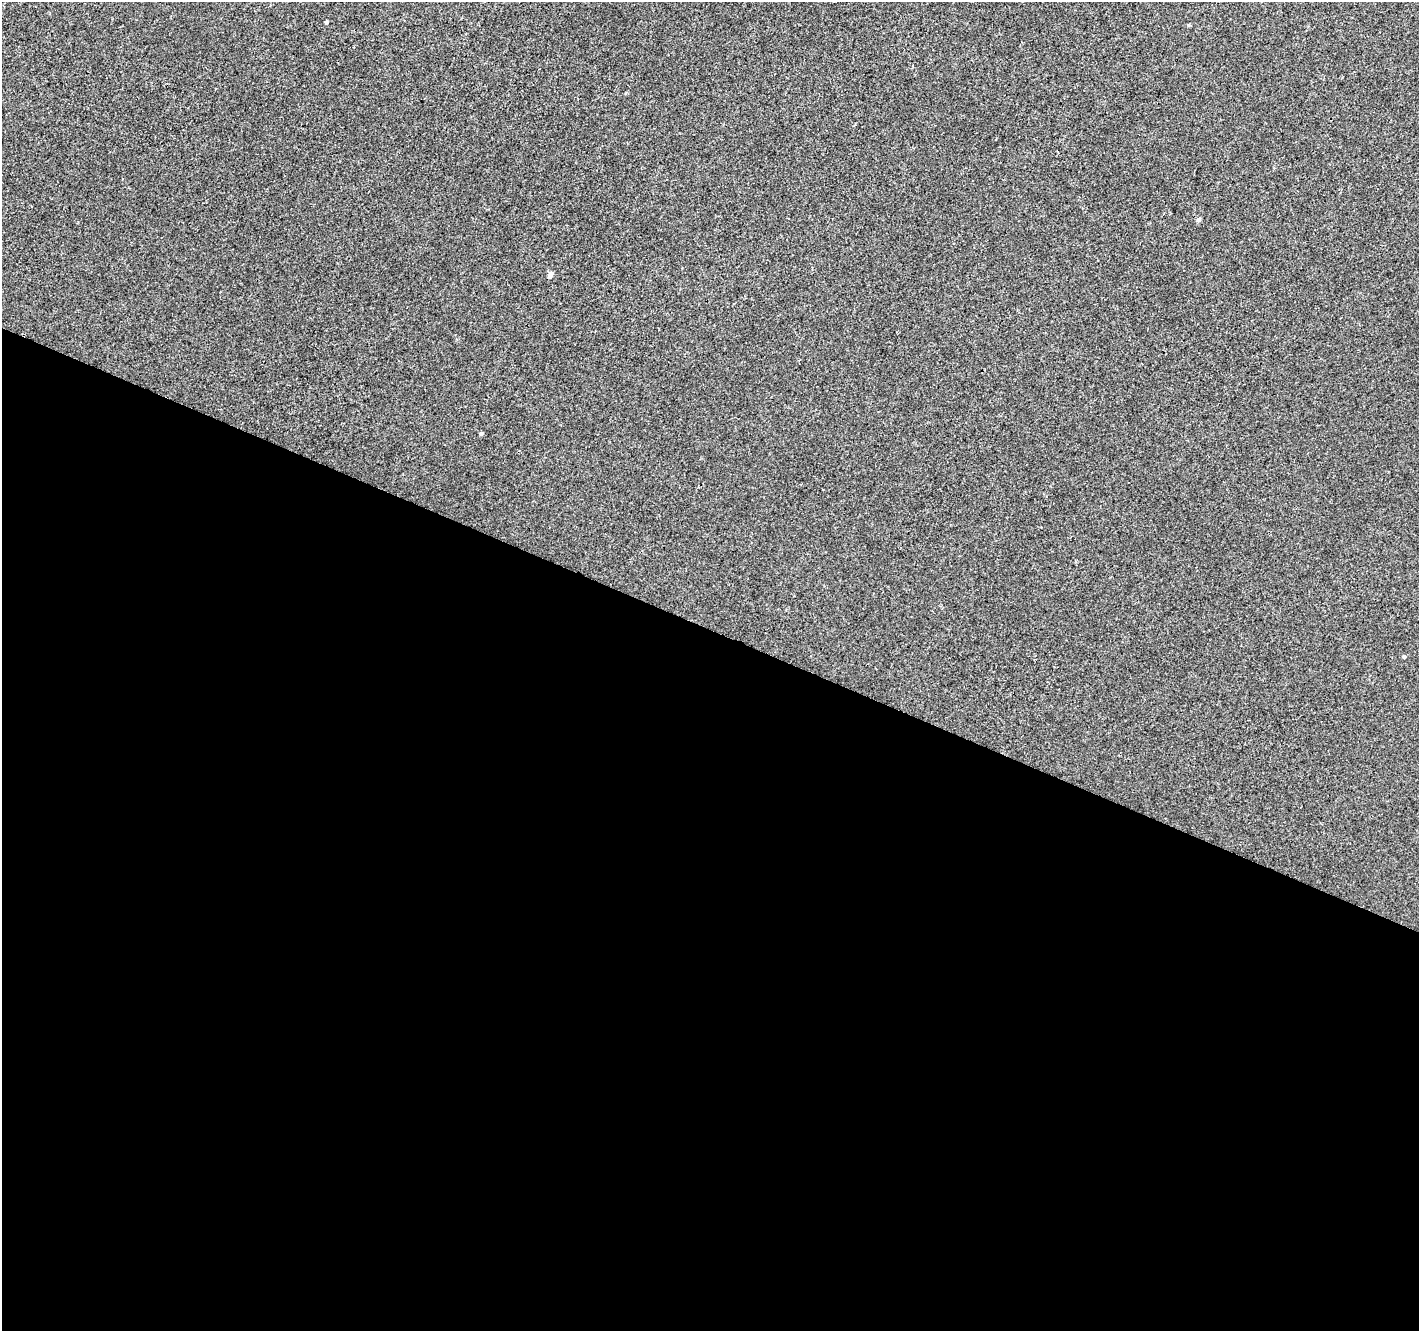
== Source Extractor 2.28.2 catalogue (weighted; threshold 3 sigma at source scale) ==
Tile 14 of 4 x 4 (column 2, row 4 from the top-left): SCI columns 1424-2840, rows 270-1598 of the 5674 x 5788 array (HDU 1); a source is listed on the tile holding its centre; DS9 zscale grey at full resolution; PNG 1421 x 1333 px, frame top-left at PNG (2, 2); no overlay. Shown black and unused: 53% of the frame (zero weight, under 2 of 3 exposures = <1% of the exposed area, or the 3 px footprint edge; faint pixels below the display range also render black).
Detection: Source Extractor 2.28.2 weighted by HDU 2 'WHT'; one run over the whole footprint, this tile lists its part. Background -9.49e-05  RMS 0.0042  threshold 0.0189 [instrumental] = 3 sigma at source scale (4.5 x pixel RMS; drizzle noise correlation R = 1.50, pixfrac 1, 0.0396/0.0396 arcsec/px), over >= 5 px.
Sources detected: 6; all 6 listed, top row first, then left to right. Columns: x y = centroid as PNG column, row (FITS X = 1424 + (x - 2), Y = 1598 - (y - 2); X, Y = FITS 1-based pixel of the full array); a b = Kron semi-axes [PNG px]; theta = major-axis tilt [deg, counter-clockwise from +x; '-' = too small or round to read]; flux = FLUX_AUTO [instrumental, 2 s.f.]
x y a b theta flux
326 22 4 3 - 3
1188 25 3 3 - 0.67
1198 220 5 5 - 1.3
550 275 8 6 76 1.1
481 433 4 4 - 0.7
1404 657 4 3 - 1.5